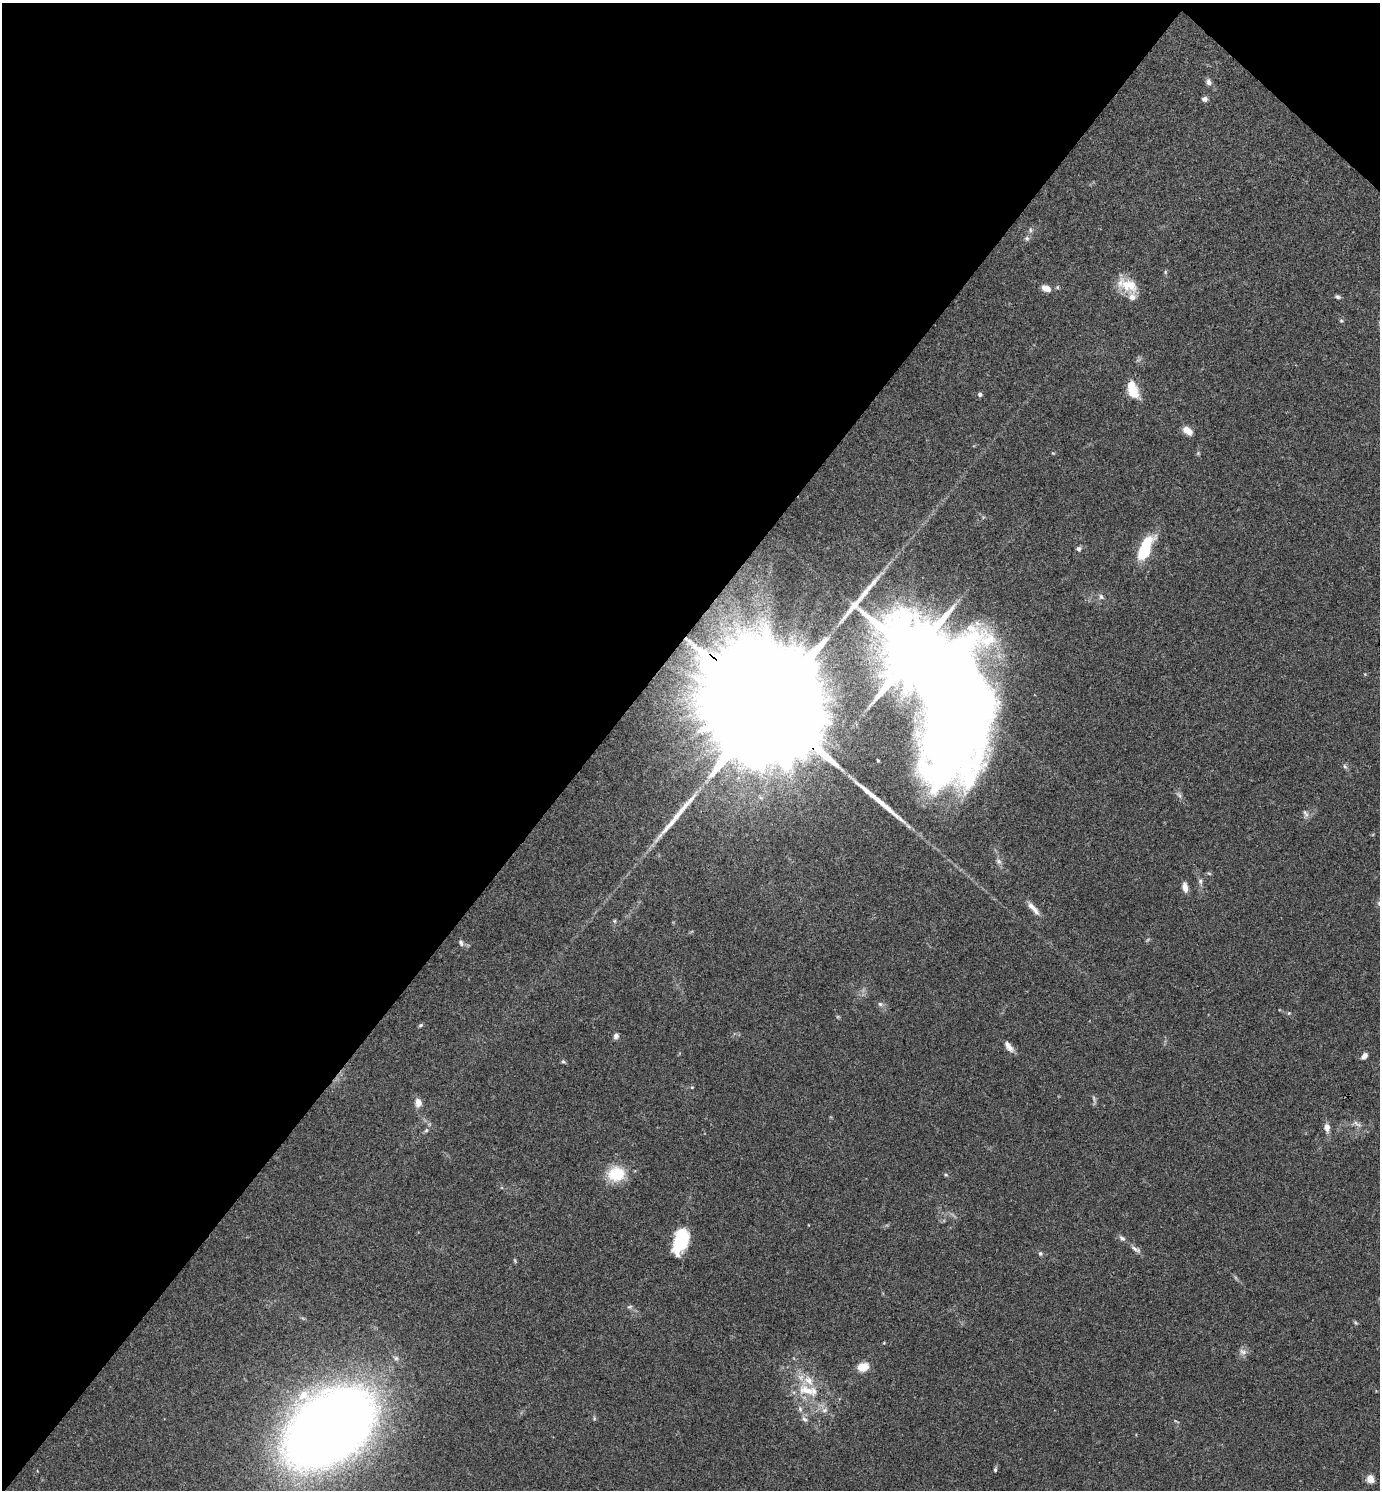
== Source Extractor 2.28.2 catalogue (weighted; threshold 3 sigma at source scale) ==
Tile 2 of 4 x 4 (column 2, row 1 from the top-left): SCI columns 1532-2909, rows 4468-5955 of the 5959 x 5956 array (HDU 1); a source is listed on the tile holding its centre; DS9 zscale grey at full resolution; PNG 1382 x 1492 px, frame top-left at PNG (2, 3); no overlay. Shown black and unused: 44% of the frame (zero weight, under 3 of 4 exposures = <1% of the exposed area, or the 3 px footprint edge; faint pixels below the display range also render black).
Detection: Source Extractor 2.28.2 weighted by HDU 2 'WHT'; one run over the whole footprint, this tile lists its part. Background 0.0891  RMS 0.0065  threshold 0.0292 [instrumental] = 3 sigma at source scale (4.5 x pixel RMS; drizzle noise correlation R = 1.50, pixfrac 1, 0.05/0.05 arcsec/px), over >= 5 px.
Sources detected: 59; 1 inside a brighter object's white glare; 2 long thin detections or spike segments (spike, bleed or trail) — not listed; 2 inside a brighter listed object's ellipse — not listed separately; the other 54 listed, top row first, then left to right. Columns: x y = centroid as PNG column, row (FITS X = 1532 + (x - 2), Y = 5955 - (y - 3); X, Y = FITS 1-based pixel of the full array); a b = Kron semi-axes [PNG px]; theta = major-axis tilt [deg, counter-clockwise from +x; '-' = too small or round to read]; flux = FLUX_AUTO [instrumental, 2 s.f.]
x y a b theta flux
1209 82 10 6 -76 2.1
1204 99 7 6 - 1.9
1030 230 7 4 -89 1.2
1027 238 7 5 -44 1.4
1129 285 26 15 -24 14
1046 288 10 6 -22 5.6
1338 297 7 5 -27 1.3
1341 321 5 4 - 0.84
1132 389 19 10 -75 15
980 394 5 4 - 1.6
1187 431 12 7 -38 6
1145 548 28 11 65 28
1079 549 7 6 - 1.5
1101 597 8 6 -73 1.7
918 661 89 33 -59 8600
766 706 81 22 -43 76000
1345 766 7 5 -59 1.3
1179 795 10 4 -60 1.7
1305 813 11 5 -60 2
1200 881 8 6 -79 1.7
1185 887 11 6 -81 4.5
1033 908 22 6 -48 5.2
614 921 6 4 90 0.85
461 943 8 5 -67 1.8
880 1004 7 6 - 1.6
1289 1013 5 5 - 0.76
420 1025 6 5 - 0.94
616 1036 7 7 - 1.9
1009 1047 15 6 -53 3.8
1364 1056 8 5 49 3.2
563 1061 6 5 - 0.99
692 1087 5 3 - 0.57
1094 1098 9 4 -77 1.4
418 1102 12 8 -86 4.4
1357 1124 13 4 -37 2.1
1327 1127 10 7 -83 3.9
426 1130 6 5 - 1.2
616 1174 21 18 4 19
946 1175 5 4 - 0.77
1122 1238 10 6 -38 2
680 1241 26 13 73 33
1136 1249 17 5 -30 2.6
1040 1254 6 5 - 1.1
630 1307 8 4 9 1
1243 1352 11 7 -28 2.6
863 1367 12 9 18 8.9
806 1390 28 13 -20 17
800 1409 7 5 -48 1.6
824 1410 8 6 21 2.2
594 1418 6 4 -73 0.86
805 1419 9 6 -39 1.9
329 1428 57 36 37 1300
995 1470 5 4 - 0.86
1370 1479 5 4 - 18
Overlapping masked pixels (flux is a lower limit): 1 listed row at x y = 766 706